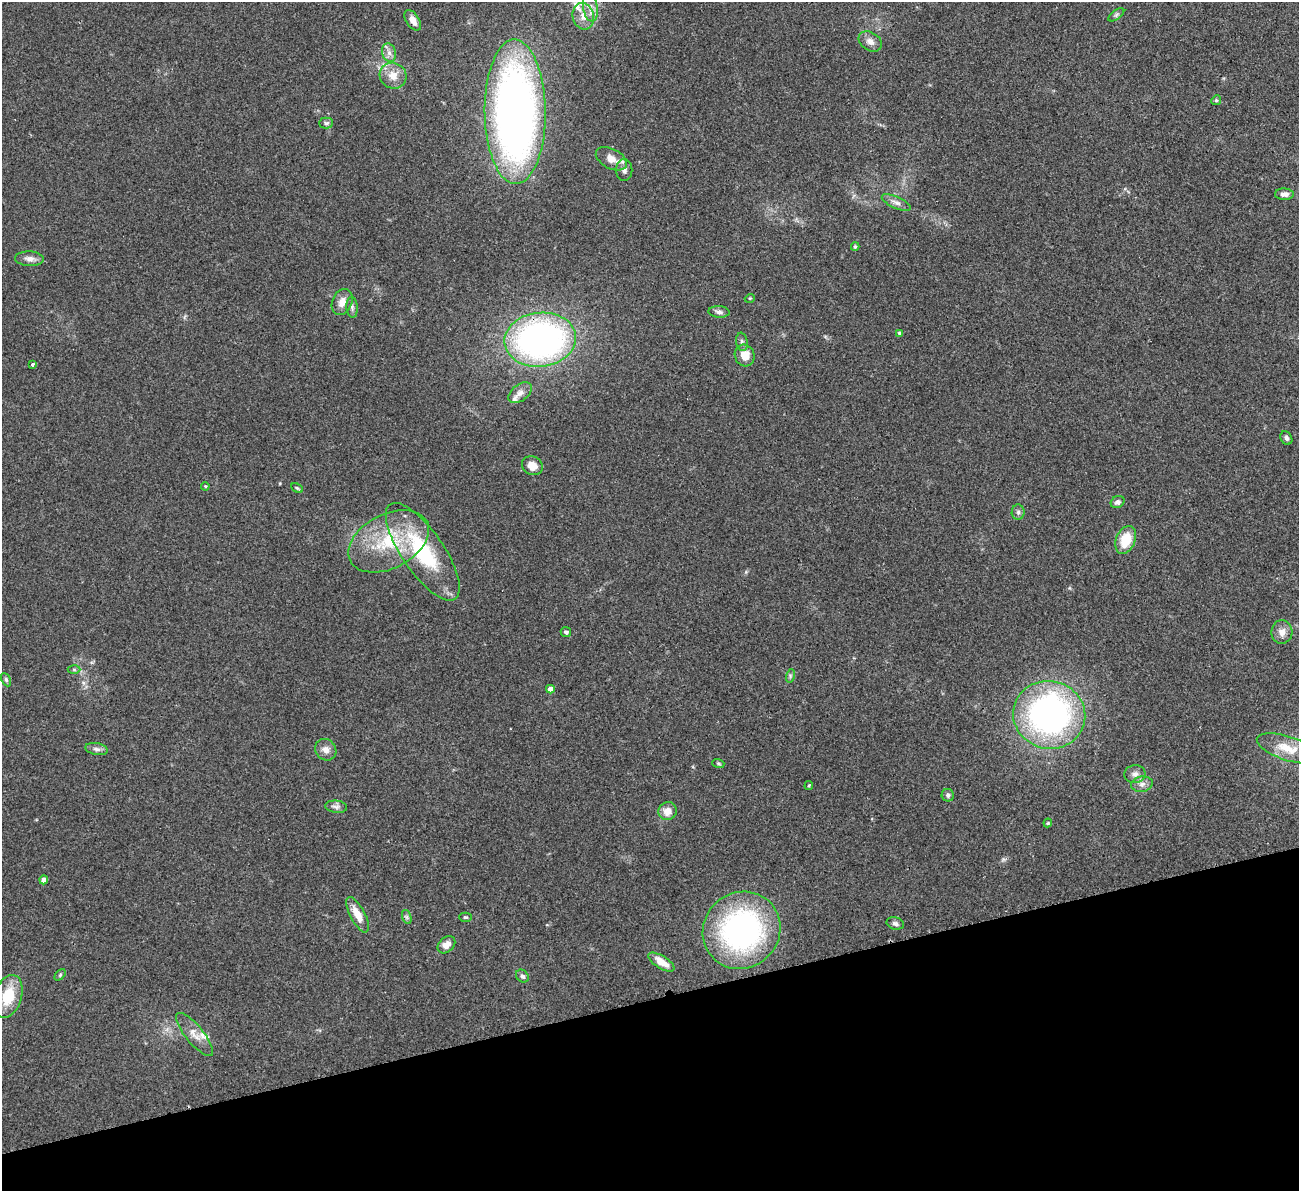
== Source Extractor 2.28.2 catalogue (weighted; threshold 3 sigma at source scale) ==
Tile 14 of 4 x 4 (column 2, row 4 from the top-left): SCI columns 1354-2650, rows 166-1354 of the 5300 x 5207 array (HDU 1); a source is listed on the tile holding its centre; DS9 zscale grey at full resolution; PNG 1301 x 1193 px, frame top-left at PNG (2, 2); each listed source drawn as its Kron ellipse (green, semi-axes under 4 px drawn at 4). Shown black and unused: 16% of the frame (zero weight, under 2 of 3 exposures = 3% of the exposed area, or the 3 px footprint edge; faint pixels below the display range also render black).
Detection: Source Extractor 2.28.2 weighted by HDU 2 'WHT'; one run over the whole footprint, this tile lists its part. Background 0.0951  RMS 0.0086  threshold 0.0389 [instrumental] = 3 sigma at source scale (4.5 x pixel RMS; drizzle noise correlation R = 1.50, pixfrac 1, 0.05/0.05 arcsec/px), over >= 5 px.
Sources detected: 68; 3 inside a brighter listed object's ellipse — not listed separately; the other 65 listed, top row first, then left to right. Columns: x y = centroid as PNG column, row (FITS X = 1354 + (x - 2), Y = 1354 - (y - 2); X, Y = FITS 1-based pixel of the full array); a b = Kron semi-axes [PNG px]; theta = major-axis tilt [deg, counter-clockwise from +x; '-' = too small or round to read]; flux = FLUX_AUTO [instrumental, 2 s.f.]
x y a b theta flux
590 8 14 7 -81 6.6
1116 15 9 4 36 2
583 16 13 10 -77 9
413 20 11 6 -58 6.4
870 41 12 9 -32 5.3
389 53 9 7 -73 4.2
393 76 13 12 - 11
1216 100 5 4 - 1.1
515 112 72 30 -89 520
326 123 7 5 1 1.7
611 159 17 10 -28 8.9
624 170 11 8 -90 4.1
1284 194 9 5 -2 4.1
896 202 15 6 -24 4.4
855 247 4 3 - 1.4
29 259 14 7 -3 4.7
750 298 5 3 - 0.71
342 302 13 10 66 7.7
352 307 10 5 -85 2.7
719 312 10 5 -5 2.8
900 333 4 4 - 2.3
540 340 36 27 6 320
742 342 9 5 -80 2.4
745 356 11 9 -65 11
32 365 3 3 - 3.2
520 393 13 8 37 5
1286 438 7 5 -59 2.4
532 466 11 9 -27 8.2
205 486 4 4 - 0.78
297 488 6 4 -28 1.3
1118 502 7 5 30 2.8
1018 512 8 6 89 2.3
1126 540 14 9 68 20
389 541 43 27 27 58
423 552 57 21 -55 75
566 632 5 5 - 2.1
1282 632 12 10 84 6.4
74 670 6 4 -1 1.3
790 676 7 4 73 1.5
6 680 7 4 -64 1.5
550 689 4 4 - 7
1049 715 36 34 -14 270
1287 748 32 12 -18 18
97 749 11 6 -10 3.3
326 750 11 10 - 5.6
718 763 6 4 -18 1.3
1135 774 10 9 - 4.4
1142 784 11 7 10 4.4
809 786 4 3 - 0.92
948 795 6 6 - 1.9
336 807 11 6 -5 3.2
667 811 9 9 - 8.6
1048 823 4 3 - 0.95
44 880 4 4 - 6.8
358 915 20 7 -61 13
407 917 7 4 -71 1.8
465 917 6 4 1 1.2
895 923 9 6 -15 2.6
742 930 40 37 42 190
446 945 10 7 44 6.2
661 962 15 6 -32 12
60 975 7 4 46 1.3
522 976 7 5 -45 2.4
8 996 22 13 72 28
195 1034 27 9 -51 9.2
Overlapping masked pixels (flux is a lower limit): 1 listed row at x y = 540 340
Isophote crosses this tile's border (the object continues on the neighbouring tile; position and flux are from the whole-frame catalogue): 1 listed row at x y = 515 112